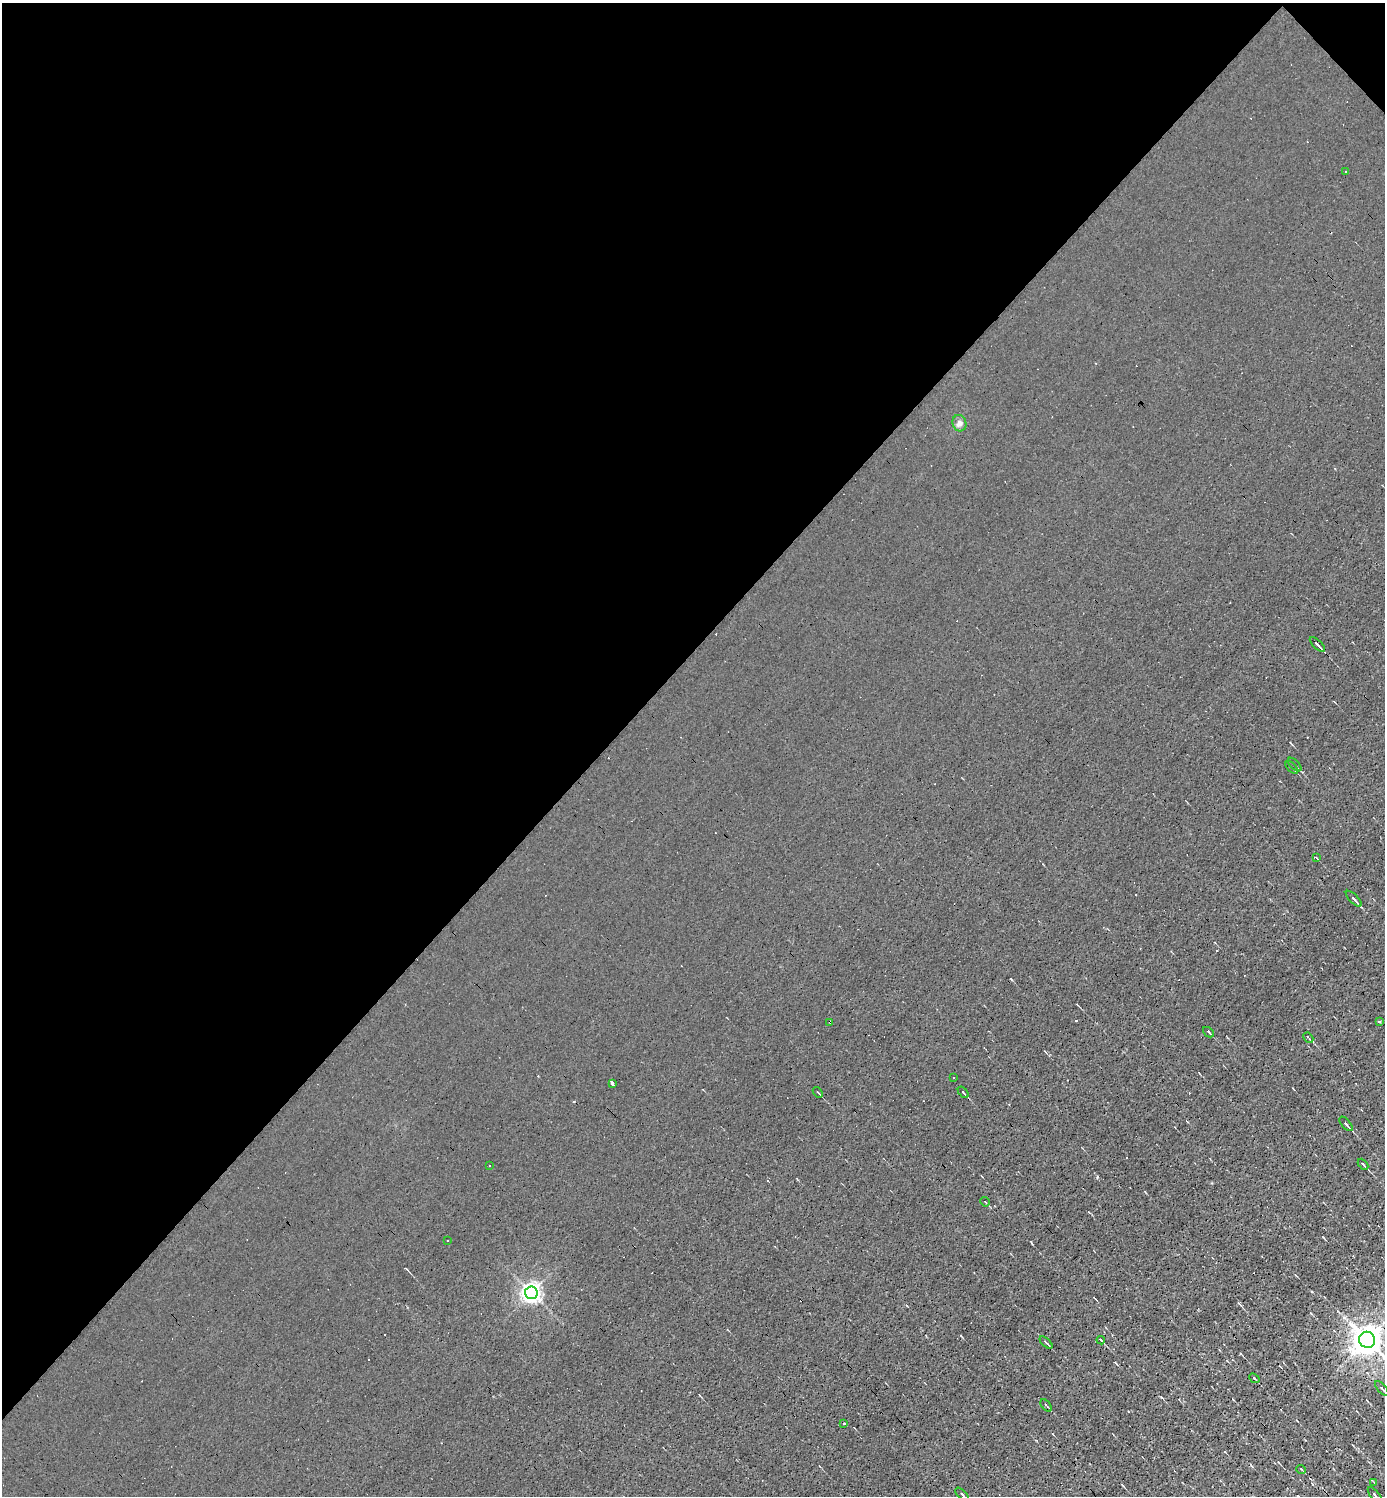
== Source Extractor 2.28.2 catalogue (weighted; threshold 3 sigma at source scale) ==
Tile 2 of 4 x 4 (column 2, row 1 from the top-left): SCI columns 1679-3061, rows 4484-5977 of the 5978 x 5977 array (HDU 1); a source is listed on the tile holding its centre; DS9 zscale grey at full resolution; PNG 1387 x 1498 px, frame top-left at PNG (2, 3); each listed source drawn as its Kron ellipse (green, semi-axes under 4 px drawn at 4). Shown black and unused: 44% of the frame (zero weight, under 3 of 4 exposures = <1% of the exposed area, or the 3 px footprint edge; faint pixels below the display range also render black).
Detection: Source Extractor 2.28.2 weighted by HDU 2 'WHT'; one run over the whole footprint, this tile lists its part. Background 0.00236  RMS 0.01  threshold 0.0455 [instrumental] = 3 sigma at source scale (4.5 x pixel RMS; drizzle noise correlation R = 1.50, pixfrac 1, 0.05/0.05 arcsec/px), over >= 5 px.
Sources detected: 47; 15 cosmic-ray / hot-pixel residue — neither listed nor drawn; the other 32 listed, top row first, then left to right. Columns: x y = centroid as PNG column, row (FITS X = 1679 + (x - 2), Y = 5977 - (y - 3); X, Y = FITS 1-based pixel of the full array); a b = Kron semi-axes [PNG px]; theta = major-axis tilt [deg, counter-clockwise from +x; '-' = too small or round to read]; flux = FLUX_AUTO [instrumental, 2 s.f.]
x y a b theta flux
1345 171 3 2 - 1.3
959 423 8 7 - 4
1317 644 9 3 -44 3.5
1295 765 8 3 -45 1.5
1292 767 8 3 -44 1.7
1316 857 4 2 - 0.71
1354 899 10 3 -46 2.8
1380 1021 3 3 - 1.5
830 1022 2 2 - 1.5
1208 1032 6 2 -42 1.6
1308 1038 6 3 -43 1.1
954 1078 3 3 - 6
612 1083 4 3 - 6.5
818 1092 6 2 -49 1
963 1092 6 2 -49 1.2
1346 1124 9 2 -50 3
1363 1164 6 2 -47 1.9
489 1166 3 2 - 1.3
985 1202 5 3 - 0.98
447 1241 3 3 - 10
531 1293 6 6 - 440
1101 1340 4 2 - 1.8
1367 1340 8 8 - 1400
1046 1342 8 2 -43 1.2
1254 1378 6 2 -42 1.3
1382 1388 9 3 -48 2.1
1046 1405 7 2 -50 1.2
844 1424 3 2 - 1.5
1301 1469 5 3 - 0.91
1374 1482 3 3 - 0.92
962 1494 8 2 -43 1.9
1375 1495 9 2 -48 2.5
Overlapping masked pixels (flux is a lower limit): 1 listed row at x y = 830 1022
Isophote crosses this tile's border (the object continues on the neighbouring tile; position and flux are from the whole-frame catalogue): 4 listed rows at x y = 1367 1340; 1382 1388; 962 1494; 1375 1495
Unlisted compact peaks at least as high as the median listed source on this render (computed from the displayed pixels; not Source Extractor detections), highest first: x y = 1097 1177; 1161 1397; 1344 1317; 1323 1237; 1312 1292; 1311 1313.